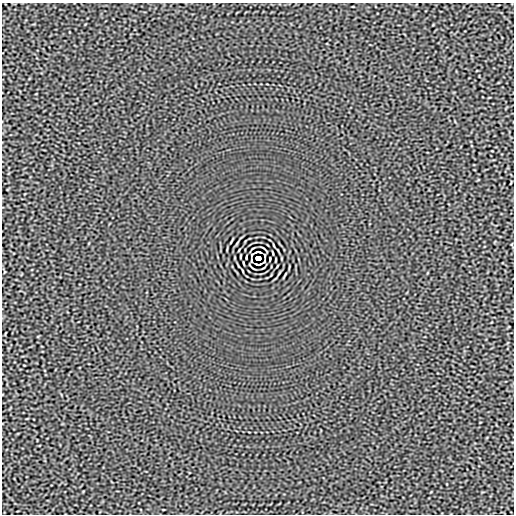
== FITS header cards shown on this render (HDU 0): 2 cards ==
NAXIS1  =                  512
NAXIS2  =                  512

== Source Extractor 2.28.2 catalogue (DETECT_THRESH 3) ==
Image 512 x 512 px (HDU 0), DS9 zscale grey, 1 PNG px = 1 image px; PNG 516 x 516 px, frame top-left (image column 1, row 512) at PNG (2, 3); no overlay
Background -2.48e-05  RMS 0.0015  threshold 0.00461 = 3 sigma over >= 5 px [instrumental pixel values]
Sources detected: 5; all 5 listed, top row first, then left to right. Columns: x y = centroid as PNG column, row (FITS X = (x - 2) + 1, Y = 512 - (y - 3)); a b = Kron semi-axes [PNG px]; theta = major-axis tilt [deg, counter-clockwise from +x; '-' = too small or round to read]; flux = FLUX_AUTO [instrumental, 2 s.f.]
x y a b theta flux
258 252 7 2 7 0.12
273 253 3 2 - 0.085
258 258 5 4 - 3.9
251 261 3 2 - 0.086
258 264 7 2 7 0.12